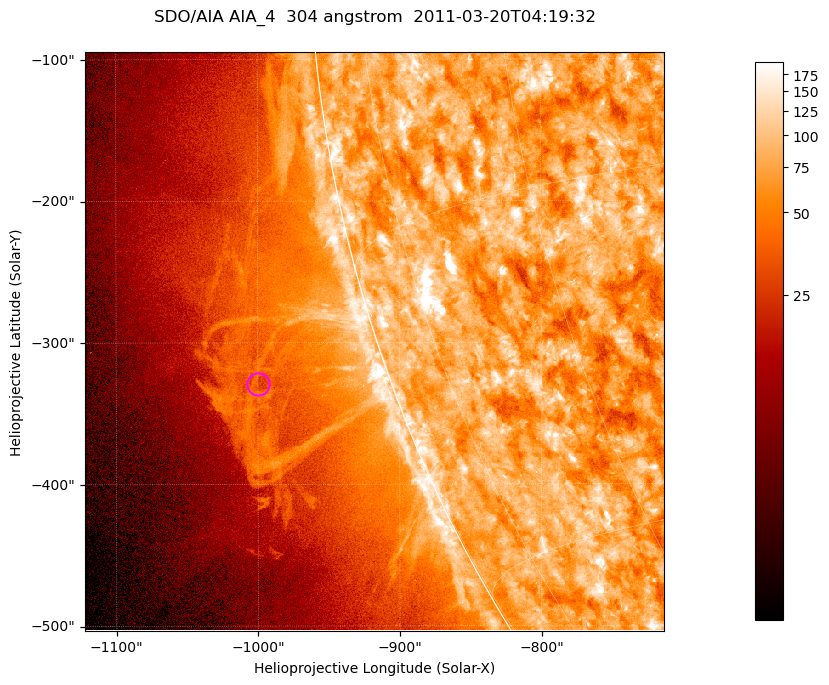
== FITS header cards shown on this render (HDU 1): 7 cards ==
TELESCOP= 'SDO/AIA '           / For AIA: SDO/AIA
INSTRUME= 'AIA_4   '           / For AIA: AIA_ATA1, AIA_ATA2, AIA_ATA3 or AIA_AT
WAVELNTH=                  304 / [angstrom] Wavelength
WAVEUNIT= 'angstrom'           / Wavelength unit: angstrom
DATE-OBS= '2011-03-20T04:19:32.127' / [ISO] Date when observation started; ISO 8
CTYPE1  = 'HPLN-TAN'           / CTYPE1; Typically HPLN
CTYPE2  = 'HPLT-TAN'           / CTYPE2; Typically HPLT

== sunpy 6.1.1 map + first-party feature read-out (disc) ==
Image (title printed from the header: SDO/AIA AIA_4  304 angstrom  2011-03-20T04:19:32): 681 x 681 px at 0.6 arcsec/px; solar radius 964 arcsec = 1606 px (partial field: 2.7% of the solar disc is inside the frame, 48% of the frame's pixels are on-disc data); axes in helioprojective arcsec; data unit not stated in the header (colour bar unlabelled)
Orientation: roll -0.132 deg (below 1 deg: not rotated)
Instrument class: DISC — disc imager (sunpy class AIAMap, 304 A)
Bright regions (active regions / flare kernels): reference = the on-disc median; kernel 5 px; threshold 5 sigma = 119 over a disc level ~76.4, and >= 1.15x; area >= 463 px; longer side >= 8 px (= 4.8 arcsec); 0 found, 0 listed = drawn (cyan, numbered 1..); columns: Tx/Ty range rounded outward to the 2 arcsec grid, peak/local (2 s.f.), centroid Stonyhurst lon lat
Off-limb structures (1.02-1.3 R_sun): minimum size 231 px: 2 found; the strongest spans PA ~105..110 deg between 1.02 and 1.14 R_sun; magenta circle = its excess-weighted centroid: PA ~110 deg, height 1.09 R_sun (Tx ~-1000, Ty ~-328 arcsec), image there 1.5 x the reference